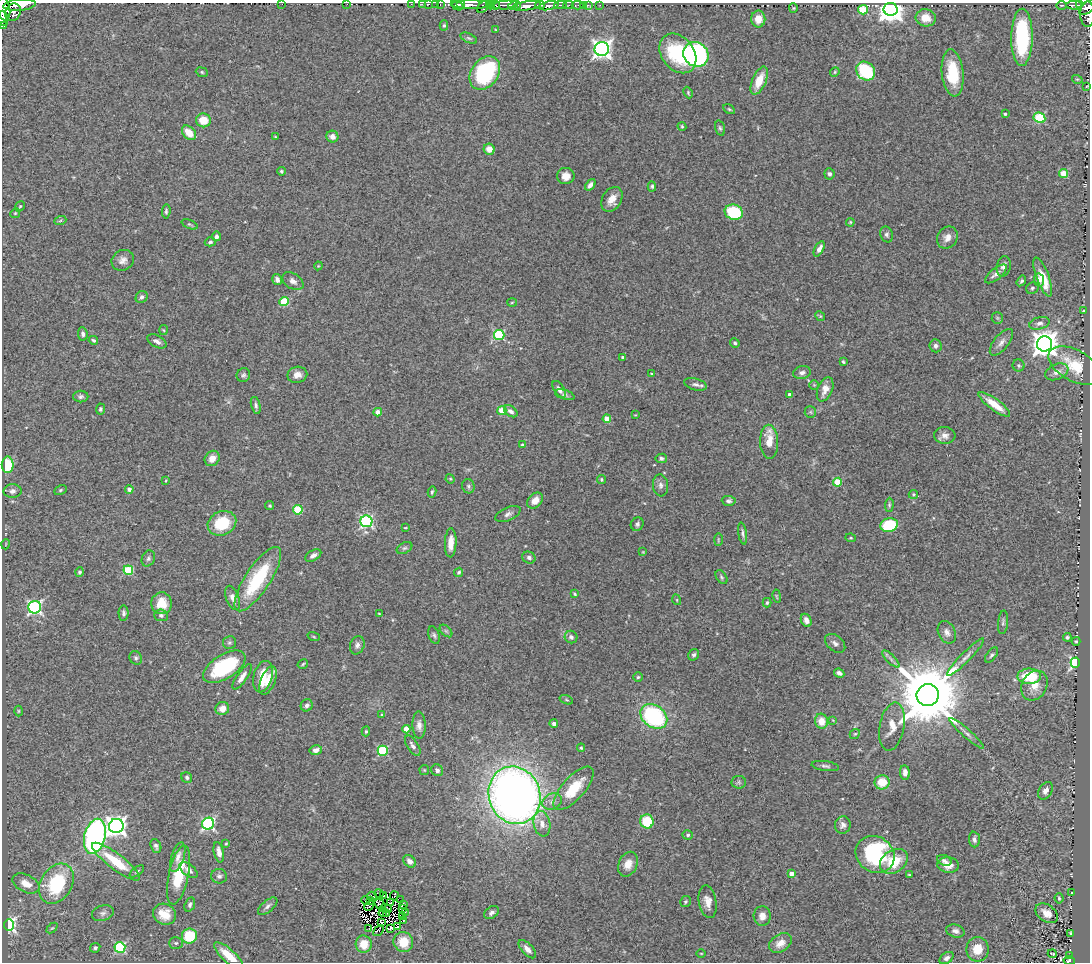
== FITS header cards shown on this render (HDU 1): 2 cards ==
NAXIS1  =                 1088
NAXIS2  =                  960

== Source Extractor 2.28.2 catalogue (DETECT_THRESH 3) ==
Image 1088 x 960 px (HDU 1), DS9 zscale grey, 1 PNG px = 1 image px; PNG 1092 x 964 px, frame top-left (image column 1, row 960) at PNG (2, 3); each listed source drawn as its Kron ellipse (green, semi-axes under 4 px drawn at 4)
Background 0.928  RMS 0.042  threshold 0.125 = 3 sigma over >= 5 px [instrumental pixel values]
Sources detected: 330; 4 with non-positive FLUX_AUTO (blend fragments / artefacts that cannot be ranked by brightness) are neither listed nor drawn; the other 326 listed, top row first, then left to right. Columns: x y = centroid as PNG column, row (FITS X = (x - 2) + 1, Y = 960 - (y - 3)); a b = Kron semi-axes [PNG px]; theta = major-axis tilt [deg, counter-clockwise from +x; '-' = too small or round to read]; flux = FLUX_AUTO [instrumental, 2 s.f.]
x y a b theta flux
282 4 2 2 - 9.3
347 4 2 2 - 1.6
411 4 2 2 - 21
423 4 3 2 - 7.2
429 4 3 2 - 11
435 4 3 2 - 13
19 5 16 5 5 2500
440 5 3 2 - 39
457 5 7 4 -26 1100
461 5 4 3 - 730
471 5 20 3 0 1400
490 5 4 3 - 80
496 5 4 4 - 330
505 5 12 3 4 430
515 5 6 3 18 340
540 5 4 2 - 310
561 5 6 2 0 140
569 5 5 2 - 86
578 5 6 2 1 38
583 5 2 2 - 8.8
588 5 4 2 - 20
600 5 2 2 - 9.9
1062 5 5 2 - 2.6
1074 5 8 3 0 160
1080 5 3 2 - 65
526 6 15 4 8 2000
549 6 9 3 12 1000
483 7 7 4 45 290
793 8 5 4 - 3.1
1087 8 9 5 41 670
4 9 12 6 -80 3300
891 9 7 6 - 3200
863 10 5 4 - 130
13 12 9 7 62 870
1088 14 13 7 -89 270
3 18 7 5 -71 1800
926 18 10 8 -13 37
758 19 8 7 - 35
2 25 4 2 - 300
444 25 5 4 - 3.8
496 30 3 3 - 2.2
1022 37 28 10 90 280
469 38 9 4 -24 5.2
602 49 7 7 - 1500
678 53 22 16 -52 190
696 54 13 11 -42 640
866 71 10 8 -43 220
202 72 6 4 -24 4.4
835 72 5 4 - 3.2
485 73 18 13 53 270
953 73 23 10 -84 110
1077 79 5 3 - 2.5
759 81 15 7 67 60
1087 86 3 2 - 1.7
688 92 6 4 -66 3.8
729 109 6 4 -31 3.9
1005 114 3 3 - 3.4
1039 118 6 5 - 170
203 120 7 7 - 49
682 126 4 3 - 3.6
720 128 8 4 -74 5.4
189 133 8 6 -47 40
275 137 3 2 - 2.6
332 137 6 5 - 15
489 149 5 5 - 25
281 171 4 4 - 3.9
1064 173 4 4 - 96
829 174 6 5 - 7
566 176 9 8 - 23
590 185 6 4 50 14
652 186 5 4 - 5
612 199 13 9 59 30
20 206 5 3 - 2.9
166 211 7 4 85 5.6
734 212 9 7 -16 170
15 213 5 4 - 3.4
60 221 6 4 20 3.7
850 222 4 3 - 3
190 224 9 4 -22 4.2
887 234 8 6 -72 7.4
216 236 5 4 - 8.8
947 237 11 10 - 19
210 242 5 4 - 5.9
819 249 8 4 62 17
123 260 12 10 28 17
318 266 4 3 - 2.6
1004 266 10 7 78 13
996 274 13 5 38 14
1043 277 21 6 -69 49
277 279 5 5 - 10
1039 280 7 5 -79 19
293 281 11 7 -32 15
1021 281 6 4 57 6
1032 288 6 5 - 5.6
142 297 6 5 - 9.1
284 302 5 4 - 110
512 302 5 3 - 2.9
1083 311 3 2 - 2.1
820 316 5 4 - 3.4
997 318 6 5 - 4.5
1039 323 10 6 15 11
164 330 5 3 - 2.5
83 334 7 5 -83 7.7
499 335 5 5 - 210
93 340 5 4 - 4.7
157 341 10 5 -28 12
1001 342 16 7 51 17
735 343 5 4 - 5.8
1045 344 8 7 - 3300
936 346 6 6 - 8.1
623 357 4 3 - 7.7
843 362 3 2 - 3.5
1019 365 6 6 - 6
1074 366 28 15 -29 86
1057 372 12 7 23 15
802 373 9 6 9 11
652 374 3 3 - 3
243 375 7 6 - 6.7
297 375 10 8 12 19
696 384 11 5 -16 9.9
814 385 5 5 - 3.5
559 389 9 5 -55 13
825 389 13 7 69 26
789 394 3 3 - 7.8
565 395 10 4 -17 7.1
81 397 7 6 - 7.3
994 404 19 5 -36 47
256 405 8 4 -75 7.3
100 409 5 4 - 6.2
502 411 4 4 - 85
511 411 7 5 -37 12
378 412 4 4 - 27
810 412 6 5 - 4.6
635 415 4 3 - 2.1
607 419 4 4 - 51
945 435 10 8 -4 17
769 442 17 9 -89 48
523 445 4 3 - 6.2
212 458 8 7 - 22
661 458 6 4 10 6.4
8 465 8 6 89 90
450 479 5 4 - 3
601 479 4 4 - 4
166 480 4 3 - 2.2
838 482 4 4 - 110
660 485 11 7 -83 12
468 486 7 6 - 6.2
129 489 4 4 - 12
60 490 6 4 28 4.4
12 491 9 7 1 13
432 492 5 3 - 4.3
913 494 5 4 - 3.3
535 500 9 6 45 26
729 501 7 5 -3 7.1
889 505 7 4 86 4.7
270 506 4 4 - 3.5
298 510 5 5 - 140
508 514 13 6 24 12
366 521 6 6 - 450
222 523 15 12 25 110
637 524 7 6 - 6.9
889 525 9 7 15 140
405 528 3 2 - 2
743 533 11 4 -81 8.4
851 538 5 4 - 3.1
718 540 6 3 89 2.9
451 543 14 6 88 34
6 544 5 3 - 1.9
404 548 8 5 26 5.9
643 552 4 4 - 2.4
313 555 9 5 30 11
148 558 8 6 64 7.3
529 558 7 5 -27 8.9
128 570 5 5 - 140
80 572 5 4 - 5.6
459 572 5 4 - 5.1
721 577 7 5 -55 5.6
258 579 37 12 57 200
575 594 4 3 - 4
777 596 7 3 -81 3
233 598 13 6 -70 17
677 600 5 3 - 2.7
162 603 11 10 - 51
767 603 5 3 - 4.1
35 607 6 6 - 580
123 613 7 5 -88 7.1
379 614 4 3 - 2.6
161 615 7 6 - 8.2
806 620 7 5 -63 14
1003 622 12 5 84 7.6
446 631 7 4 -44 5
947 632 12 8 -66 15
434 635 9 5 -70 6.8
314 637 6 3 -19 2.7
571 637 6 6 - 8.7
1067 637 4 4 - 5.6
1076 641 4 3 - 3.1
229 643 6 6 - 5.6
835 643 11 7 -41 12
357 645 9 7 70 11
694 655 6 5 - 5.6
992 655 9 4 52 6.4
966 657 26 5 45 19
136 658 7 6 - 6.9
891 659 11 4 -44 8.7
1075 663 5 4 - 400
303 664 5 3 - 3.8
224 667 24 12 32 220
839 673 5 4 - 9.8
1029 676 12 8 1 120
242 677 15 5 55 20
263 677 16 9 75 77
638 677 4 4 - 4.3
268 681 15 7 67 32
1034 685 16 12 62 43
928 695 11 11 - 31000
566 700 7 4 -20 4.3
307 705 6 5 - 8
222 709 7 6 - 23
18 711 5 3 - 2.8
382 715 4 4 - 3.4
654 716 14 11 -36 330
833 720 4 4 - 2.3
821 721 7 6 - 39
554 724 4 4 - 8.7
419 725 13 6 -88 16
892 727 24 12 80 39
406 729 4 4 - 48
366 731 5 4 - 3.8
966 733 22 4 -42 14
855 734 5 4 - 4
413 746 11 5 -57 11
581 748 4 4 - 3.6
316 750 6 5 - 13
383 751 5 5 - 210
825 766 14 5 -7 8.5
424 770 5 4 - 3.1
437 770 6 5 - 7.8
905 772 7 5 -82 14
187 777 6 5 - 5.9
739 782 7 6 - 6.1
882 782 7 7 - 59
574 788 27 11 48 98
1045 791 9 6 58 14
515 795 29 25 -70 2600
552 802 10 7 26 16
647 821 7 6 - 89
208 824 6 6 - 420
542 824 13 8 -80 24
843 825 9 8 - 12
116 826 7 7 - 1500
688 835 5 5 - 5
95 836 18 10 76 850
974 839 8 5 -85 9.3
226 844 3 3 - 2.6
156 846 7 5 -67 8.5
219 852 10 5 -78 18
875 854 20 17 -34 340
178 857 15 6 73 18
944 860 7 5 -24 9
410 861 7 5 -41 14
894 861 15 11 34 79
116 862 29 8 -37 97
628 864 13 9 66 29
948 865 11 8 -6 25
188 870 10 5 -37 13
137 872 8 3 36 4.2
791 873 4 4 - 22
179 875 30 10 78 110
909 875 3 2 - 2.9
219 876 8 7 - 9
26 883 14 8 -26 37
56 884 21 15 59 210
379 893 5 2 - 3
1072 893 3 2 - 1.6
372 896 5 2 - 8.2
383 896 3 2 - 3.7
394 896 4 2 - 5.9
1059 898 5 4 - 4
371 900 3 2 - 2.7
401 900 3 2 - 2.2
365 901 4 2 - 4
391 902 3 2 - 4.8
685 902 5 5 - 4.4
708 902 16 8 -80 25
380 904 6 4 -33 13
403 904 3 2 - 4
190 905 7 5 72 7.4
268 906 12 5 40 10
369 906 5 2 - 3.1
386 909 6 2 -7 1.3
402 909 3 2 - 1
383 912 5 2 - 0.34
405 912 3 2 - 3.9
103 913 11 7 20 12
492 913 8 5 36 10
1047 913 12 8 -36 27
164 914 12 10 -29 48
387 914 3 2 - 2.2
402 916 4 2 - 0.12
762 916 9 8 - 21
404 920 3 2 - 4.5
382 923 2 2 - 1
9 925 5 5 - 620
397 927 3 2 - 2.2
52 928 6 4 42 3.9
369 928 3 2 - 2.9
390 928 4 2 - 4.8
379 930 6 2 50 5.2
955 931 9 6 -16 11
1070 933 3 2 - 2.6
189 936 7 7 - 110
403 942 10 9 - 59
176 943 7 5 1 5.5
780 943 12 8 34 29
364 944 8 8 - 45
120 947 5 5 - 280
95 948 5 4 - 6.1
527 949 11 5 -47 17
977 949 12 11 - 52
701 953 4 3 - 2.2
1052 954 5 3 - 9.8
1069 955 4 3 - 28
229 956 18 6 -42 58
947 958 8 5 35 9.9
1069 961 6 4 -12 180
At the frame edge (FLAGS 8, measured only in part): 16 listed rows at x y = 282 4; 347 4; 411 4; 423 4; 429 4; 435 4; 19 5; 440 5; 471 5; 1087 8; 4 9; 1088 14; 3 18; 2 25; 229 956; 1069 961
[4 non-positive-flux detections neither listed nor drawn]